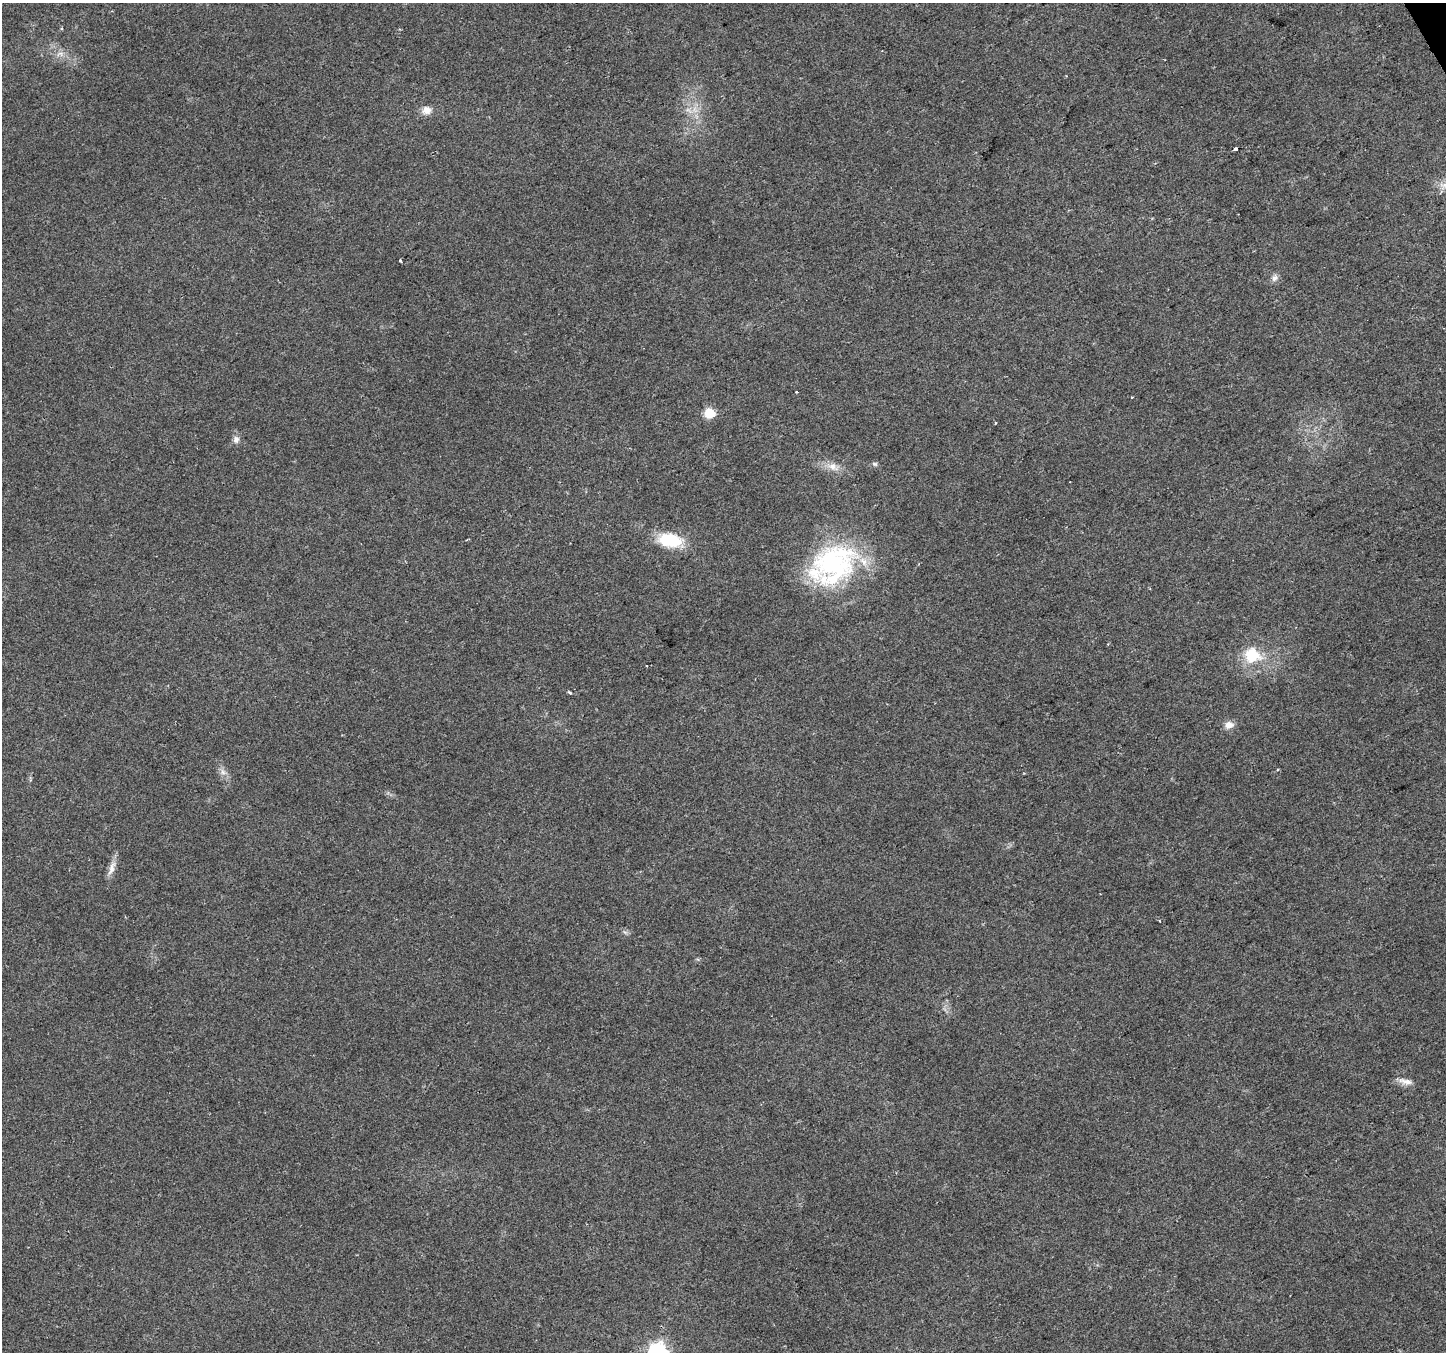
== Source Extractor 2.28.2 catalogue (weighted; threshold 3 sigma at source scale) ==
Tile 10 of 4 x 4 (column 2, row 3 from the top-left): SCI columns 1447-2890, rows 1512-2861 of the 5778 x 5662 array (HDU 1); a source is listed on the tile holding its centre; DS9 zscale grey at full resolution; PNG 1448 x 1354 px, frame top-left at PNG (2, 3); no overlay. Shown black and unused: <1% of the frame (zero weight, under 2 of 3 exposures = <1% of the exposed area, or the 3 px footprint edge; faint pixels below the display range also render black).
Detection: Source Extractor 2.28.2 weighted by HDU 2 'WHT'; one run over the whole footprint, this tile lists its part. Background 0.0769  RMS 0.0073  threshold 0.0329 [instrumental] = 3 sigma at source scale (4.5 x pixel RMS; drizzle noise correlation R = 1.50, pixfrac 1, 0.0396/0.0396 arcsec/px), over >= 5 px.
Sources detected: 23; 2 cosmic-ray / hot-pixel residue — not listed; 1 inside a brighter listed object's ellipse — not listed separately; the other 20 listed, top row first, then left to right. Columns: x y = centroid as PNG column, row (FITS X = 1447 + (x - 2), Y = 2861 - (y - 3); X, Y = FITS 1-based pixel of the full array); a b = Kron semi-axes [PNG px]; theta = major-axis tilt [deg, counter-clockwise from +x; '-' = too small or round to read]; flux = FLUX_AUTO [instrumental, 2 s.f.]
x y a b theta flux
60 54 11 6 0 3.6
427 110 11 10 - 5.9
1235 149 4 3 - 5.8
400 260 4 3 - 3.2
1274 278 10 7 64 3.2
797 392 3 2 - 0.63
710 413 6 6 - 42
995 423 3 2 - 0.55
236 439 10 8 72 3.5
875 464 8 5 -16 1.5
833 467 16 10 -28 7.2
670 540 25 14 -9 33
834 564 59 47 37 120
1252 655 26 22 -16 25
569 692 4 3 - 1.5
1229 725 12 10 15 5.1
223 772 10 6 -60 3.3
112 868 22 8 70 6.1
625 932 8 4 -36 1.5
1406 1081 20 7 -12 5.1